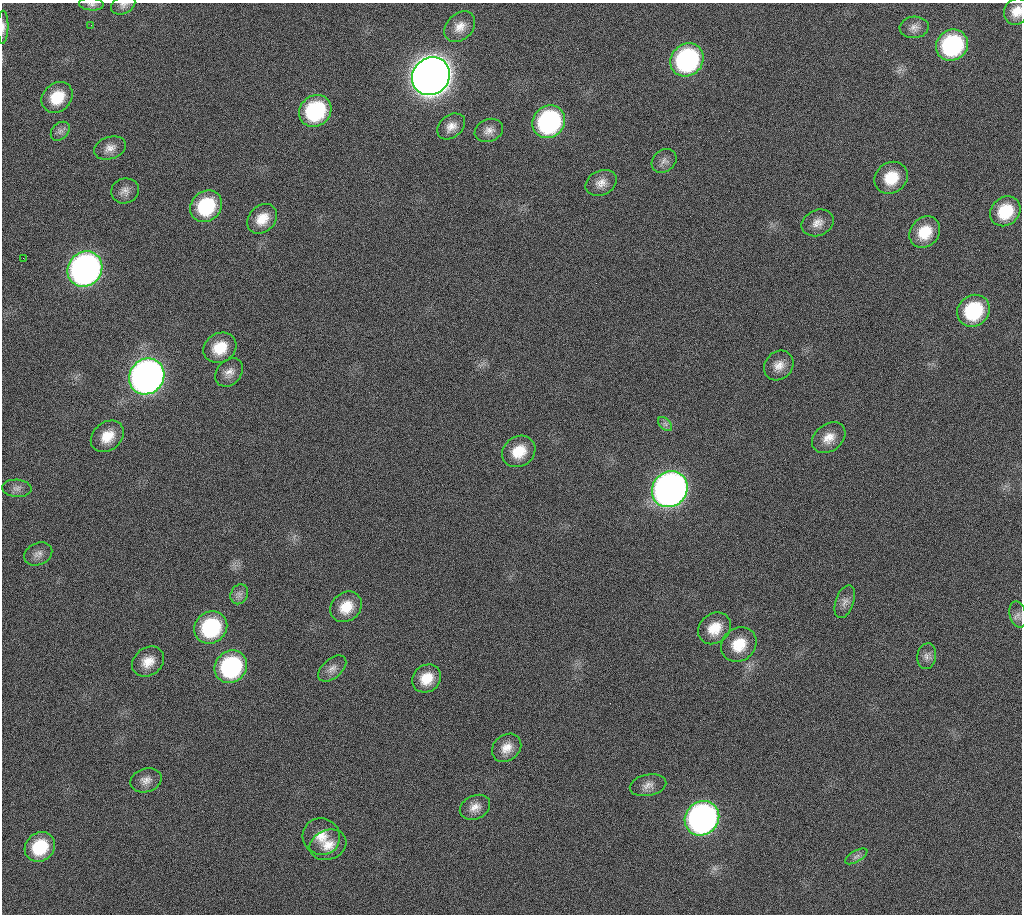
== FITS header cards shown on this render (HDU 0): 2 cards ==
NAXIS1  =                 1020 / length of data axis 1
NAXIS2  =                 912  / length of data axis 2

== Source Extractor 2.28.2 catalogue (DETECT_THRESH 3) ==
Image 1020 x 912 px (HDU 0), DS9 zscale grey, 1 PNG px = 1 image px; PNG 1024 x 916 px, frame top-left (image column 1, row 912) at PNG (2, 3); each listed source drawn as its Kron ellipse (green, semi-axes under 4 px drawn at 4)
Background 1040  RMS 29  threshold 88.2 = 3 sigma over >= 5 px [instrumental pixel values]
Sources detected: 61; all 61 listed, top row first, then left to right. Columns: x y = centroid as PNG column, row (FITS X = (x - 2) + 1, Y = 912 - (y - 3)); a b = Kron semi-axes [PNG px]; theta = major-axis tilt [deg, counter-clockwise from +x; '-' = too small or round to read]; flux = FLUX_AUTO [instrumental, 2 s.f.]
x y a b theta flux
91 4 12 6 -4 7.2e+03
123 5 13 9 25 9.2e+03
1017 11 14 12 55 2.6e+04
91 25 2 2 - 5.0e+03
3 27 16 5 89 9.3e+03
460 27 17 13 45 2.3e+04
914 27 14 10 5 1.4e+04
952 45 16 15 - 2.5e+05
687 60 17 15 45 3.5e+05
431 76 20 18 46 4.6e+06
57 97 17 14 44 5.6e+04
315 111 17 15 41 1.9e+05
549 122 17 15 45 3.4e+05
451 126 15 11 38 1.9e+04
489 130 14 11 22 1.5e+04
60 131 11 8 45 9.6e+03
110 148 16 11 18 1.8e+04
664 161 13 10 40 1.2e+04
891 178 17 15 36 5.7e+04
601 183 16 12 26 1.9e+04
125 191 14 12 17 1.5e+04
206 206 17 14 44 1.2e+05
1005 211 16 13 43 7.3e+04
262 219 16 13 45 3.5e+04
818 223 16 12 24 2.0e+04
925 232 17 14 49 5.4e+04
23 258 2 2 - 5.6e+03
85 269 18 16 49 1.0e+06
973 311 17 15 40 1.4e+05
220 348 17 14 30 5.1e+04
779 365 16 13 45 2.2e+04
229 372 16 12 49 1.8e+04
147 376 19 17 49 1.6e+06
665 424 8 5 -45 6.1e+03
107 436 18 14 40 3.9e+04
829 438 18 13 38 2.7e+04
519 451 17 15 35 4.8e+04
17 488 15 8 -4 1.1e+04
670 489 19 17 48 1.5e+06
38 554 15 11 25 1.3e+04
239 594 10 8 64 1.0e+04
845 602 17 9 71 1.4e+04
346 607 17 14 40 4.2e+04
1018 614 13 8 -76 9.5e+03
211 627 17 15 39 1.7e+05
715 628 17 14 40 4.3e+04
739 645 19 16 39 5.3e+04
927 656 13 9 80 1.2e+04
148 662 17 13 37 3.0e+04
231 667 17 15 45 2.5e+05
332 669 16 9 41 1.5e+04
426 678 15 13 37 4.1e+04
507 748 16 13 39 2.5e+04
146 780 16 12 16 1.7e+04
648 785 18 10 12 1.7e+04
475 807 16 11 26 1.9e+04
702 818 18 16 46 8.8e+05
321 836 19 18 - 3.6e+04
328 845 19 15 22 3.3e+04
40 847 16 14 43 8.4e+04
856 856 12 5 30 7.6e+03
At the frame edge (FLAGS 8, measured only in part): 4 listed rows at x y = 91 4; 123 5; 1017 11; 3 27